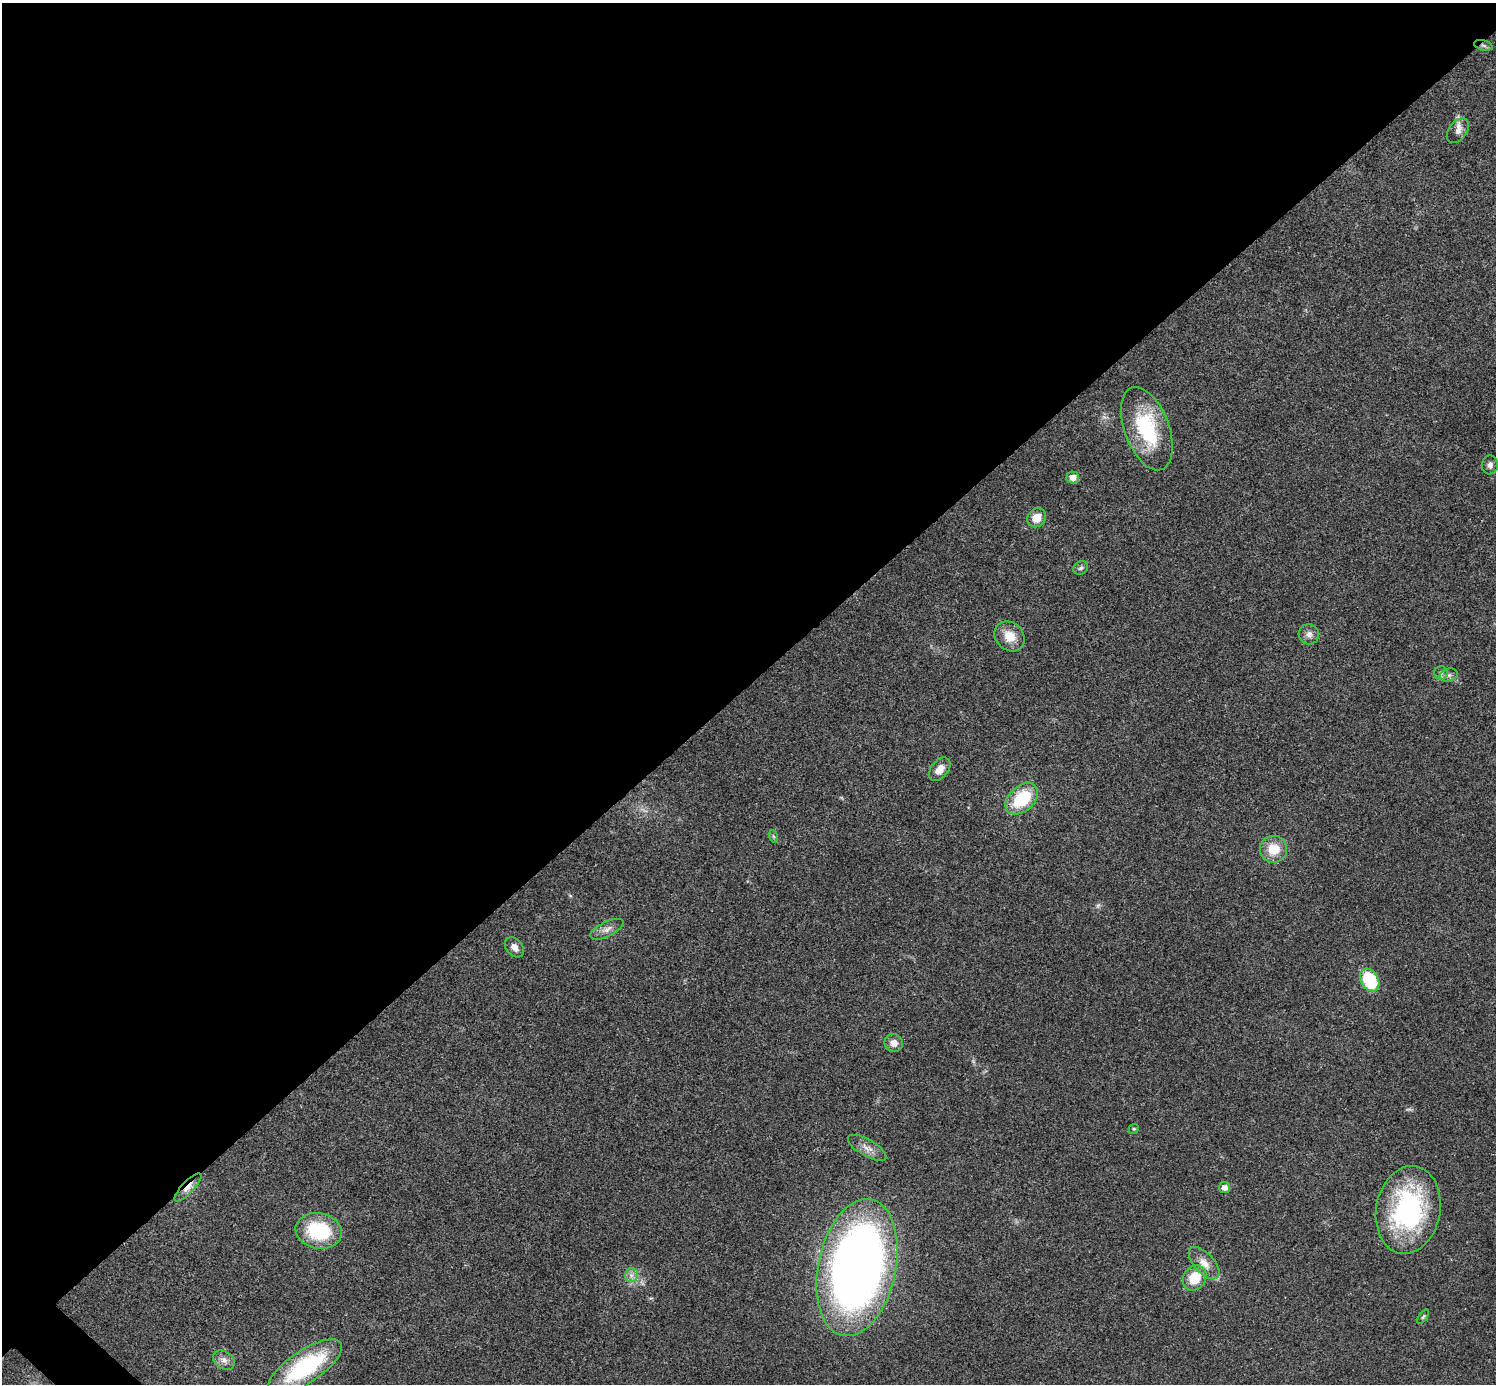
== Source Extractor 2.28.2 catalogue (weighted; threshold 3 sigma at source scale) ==
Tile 2 of 4 x 4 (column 2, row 1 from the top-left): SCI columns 1498-2991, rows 4303-5684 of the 5985 x 5985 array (HDU 1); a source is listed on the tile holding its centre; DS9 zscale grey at full resolution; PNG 1498 x 1386 px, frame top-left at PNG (2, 3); each listed source drawn as its Kron ellipse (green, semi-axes under 4 px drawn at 4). Shown black and unused: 50% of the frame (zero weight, under 3 of 4 exposures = <1% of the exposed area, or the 3 px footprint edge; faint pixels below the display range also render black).
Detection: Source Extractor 2.28.2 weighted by HDU 2 'WHT'; one run over the whole footprint, this tile lists its part. Background 0.0215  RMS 0.0043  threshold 0.0192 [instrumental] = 3 sigma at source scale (4.5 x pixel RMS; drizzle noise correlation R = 1.50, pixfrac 1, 0.05/0.05 arcsec/px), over >= 5 px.
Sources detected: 33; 1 too faint to see at this stretch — neither listed nor drawn; the other 32 listed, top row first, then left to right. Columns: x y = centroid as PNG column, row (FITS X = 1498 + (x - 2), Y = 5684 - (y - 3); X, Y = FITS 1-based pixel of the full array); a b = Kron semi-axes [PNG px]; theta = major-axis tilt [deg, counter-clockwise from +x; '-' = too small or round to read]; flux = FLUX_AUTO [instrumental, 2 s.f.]
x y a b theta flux
1483 45 9 5 -14 1.1
1458 131 14 9 53 2.7
1147 429 44 22 -69 33
1490 465 9 8 - 1.8
1073 477 6 6 - 3.1
1037 518 10 8 48 5.3
1081 568 8 6 32 1.1
1309 634 10 10 - 2.2
1010 636 16 13 -44 6.9
1441 673 6 6 - 1.2
1449 675 9 6 14 1.5
940 769 13 8 50 4.4
1022 799 19 12 42 21
773 836 6 4 -71 0.66
1274 849 13 13 - 8.9
607 929 18 7 25 2.8
514 947 11 8 -48 2.6
1370 980 12 8 -59 24
894 1043 9 9 - 3.2
1134 1129 5 4 - 0.56
867 1148 21 8 -30 3.7
188 1187 18 6 47 3.6
1224 1187 5 5 - 2.4
1408 1210 44 32 79 69
319 1231 23 18 -10 27
1204 1263 20 10 -47 4.8
857 1267 70 38 78 380
631 1275 7 6 - 1.6
1195 1278 13 11 55 11
1423 1317 8 4 54 0.64
224 1360 12 8 -34 2.5
305 1367 43 16 34 47
Overlapping masked pixels (flux is a lower limit): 2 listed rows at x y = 1483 45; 188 1187